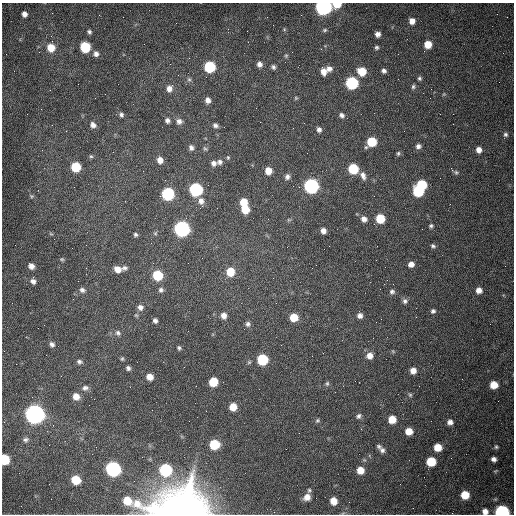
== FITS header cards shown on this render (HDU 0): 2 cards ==
NAXIS1  =                  512 /fastest changing axis
NAXIS2  =                  512 /next to fastest changing axis

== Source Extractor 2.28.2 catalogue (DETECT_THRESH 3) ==
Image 512 x 512 px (HDU 0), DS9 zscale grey, 1 PNG px = 1 image px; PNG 516 x 516 px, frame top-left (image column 1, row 512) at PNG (2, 3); no overlay
Background 1540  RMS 24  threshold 71.3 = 3 sigma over >= 5 px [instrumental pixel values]
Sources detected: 143; all 143 listed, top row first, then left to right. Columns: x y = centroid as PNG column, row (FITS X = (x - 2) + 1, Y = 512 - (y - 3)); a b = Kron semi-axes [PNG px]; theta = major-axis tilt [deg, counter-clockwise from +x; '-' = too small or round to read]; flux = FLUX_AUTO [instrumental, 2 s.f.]
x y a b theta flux
337 4 7 5 14 3.1e+04
323 7 7 7 - 7.4e+05
24 14 5 5 - 7.7e+03
412 21 6 6 - 1.2e+04
284 29 6 3 -73 1.7e+03
325 30 6 4 27 2.6e+03
89 32 6 5 - 3.5e+03
378 34 5 5 - 6.8e+03
428 44 6 6 - 2.4e+04
85 47 7 6 - 9.5e+04
376 47 5 5 - 3.0e+03
51 48 7 7 - 2.8e+04
96 54 7 6 - 7.2e+03
286 56 5 5 - 2.1e+03
259 64 6 6 - 7.3e+03
210 67 7 6 - 1.3e+05
273 67 5 4 - 3.7e+03
329 69 7 7 - 7.5e+03
323 71 8 6 -83 1.2e+04
362 71 7 7 - 3.4e+04
384 71 5 5 - 4.9e+03
419 78 5 5 - 2.9e+03
189 79 6 5 - 3.1e+03
352 83 7 7 - 2.0e+05
413 87 6 5 - 3.3e+03
169 88 9 7 77 9.9e+03
105 94 2 2 - 7.9e+02
444 94 6 3 71 1.6e+03
296 98 5 4 - 1.8e+03
208 100 6 5 - 8.1e+03
121 115 6 5 - 4.1e+03
342 115 6 5 - 5.1e+03
167 120 6 5 - 5.1e+03
179 121 8 7 - 7.4e+03
93 125 8 6 -53 7.5e+03
215 125 6 5 - 4.6e+03
293 128 2 2 - 7.5e+02
319 129 6 5 - 5.2e+03
505 134 6 6 - 3.9e+03
371 142 7 6 - 5.9e+04
418 146 5 5 - 5.5e+03
191 147 7 6 - 5.7e+03
205 149 7 4 -32 2.6e+03
479 150 6 5 - 1.0e+04
398 153 5 4 - 2.5e+03
91 156 5 4 - 2.3e+03
228 157 6 4 -70 2.3e+03
160 160 7 6 - 1.1e+04
219 162 6 6 - 5.3e+03
214 163 7 6 - 6.6e+03
76 167 7 6 - 6.3e+04
353 169 7 6 - 8.7e+04
268 171 6 6 - 1.9e+04
456 172 6 5 - 2.9e+03
363 176 10 6 -69 7.5e+03
287 177 7 7 - 6.1e+03
422 184 6 6 - 7.1e+04
311 186 7 7 - 4.4e+05
196 189 7 7 - 2.6e+05
418 191 7 6 - 1.2e+05
168 194 7 7 - 2.0e+05
31 196 6 5 - 2.2e+03
201 201 9 7 -88 8.4e+03
243 202 7 6 - 2.8e+04
245 209 6 6 - 3.3e+04
380 218 6 6 - 4.8e+04
364 219 7 7 - 8.2e+03
289 220 6 4 -18 2.0e+03
431 226 5 5 - 2.7e+03
182 229 7 7 - 5.4e+05
323 231 5 5 - 8.5e+03
51 234 6 3 -19 1.8e+03
135 235 5 4 - 2.9e+03
433 246 6 4 -27 3.3e+03
62 259 6 4 -19 2.1e+03
411 264 6 5 - 9.5e+03
31 266 6 5 - 8.2e+03
125 268 6 5 - 4.2e+03
118 269 8 6 -17 1.3e+04
230 272 7 7 - 3.4e+04
158 275 7 6 - 6.9e+04
273 278 2 2 - 7.5e+02
33 281 7 5 -42 5.9e+03
82 290 8 7 - 5.1e+03
161 290 6 6 - 4.1e+03
479 290 6 6 - 1.1e+04
392 292 7 6 - 4.4e+03
405 301 7 7 - 4.9e+03
276 303 2 2 - 1.2e+03
140 307 7 6 - 6.7e+03
433 311 6 6 - 3.9e+03
223 315 7 6 - 1.0e+04
360 315 6 6 - 6.5e+03
294 317 6 6 - 3.1e+04
381 319 2 2 - 7.8e+02
155 320 5 4 - 4.4e+03
248 324 7 6 - 4.9e+03
118 333 7 7 - 4.4e+03
52 344 6 6 - 5.1e+03
179 348 5 4 - 2.7e+03
393 351 6 4 -44 1.9e+03
370 356 7 7 - 1.2e+04
122 359 5 4 - 2.2e+03
262 360 7 7 - 1.0e+05
79 362 6 5 - 4.2e+03
128 368 5 5 - 4.1e+03
413 371 6 6 - 1.2e+04
150 377 6 5 - 1.3e+04
213 382 7 6 - 4.4e+04
327 384 7 5 75 2.9e+03
494 385 6 6 - 2.5e+04
85 388 9 6 16 5.7e+03
410 395 5 5 - 2.5e+03
76 396 7 7 - 1.4e+04
233 407 6 6 - 2.4e+04
35 414 8 8 - 1.3e+06
359 416 7 6 - 4.4e+03
392 419 6 6 - 2.5e+04
317 420 6 5 - 2.6e+03
450 422 6 5 - 7.5e+03
409 431 6 6 - 2.0e+04
25 440 9 7 4 5.4e+03
214 444 7 7 - 6.2e+04
379 446 8 6 -53 3.9e+03
438 447 6 6 - 2.7e+04
496 447 5 5 - 2.5e+03
382 450 7 6 - 5.1e+03
4 459 7 6 - 6.9e+04
494 459 5 4 - 6.3e+03
431 462 7 6 - 5.1e+04
113 469 8 7 - 4.2e+05
165 470 8 7 - 1.5e+05
360 470 6 6 - 2.0e+04
76 480 7 6 - 4.2e+04
309 490 6 6 - 3.1e+03
465 495 6 6 - 3.3e+04
307 497 9 8 - 1.3e+04
316 498 2 2 - 3.6e+03
127 501 12 8 -26 3.2e+04
333 501 7 6 - 1.9e+04
183 511 24 16 -5 3.4e+06
485 511 7 6 - 9.6e+03
502 512 7 6 - 3.1e+05
At the frame edge (FLAGS 8, measured only in part): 6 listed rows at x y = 337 4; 323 7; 4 459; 183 511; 485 511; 502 512